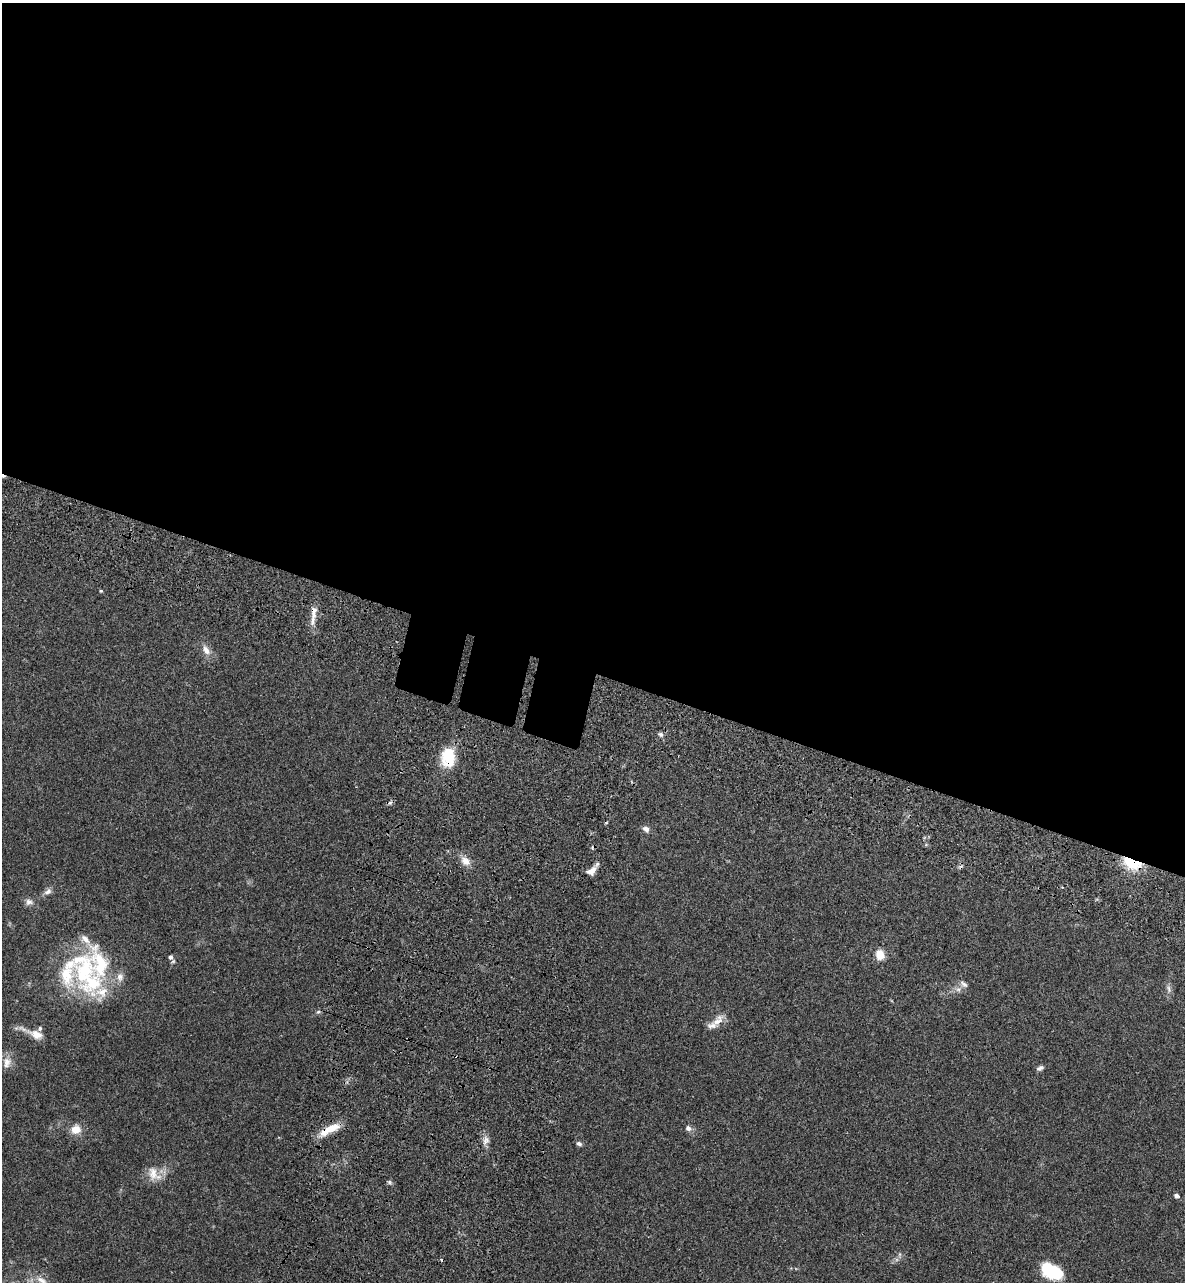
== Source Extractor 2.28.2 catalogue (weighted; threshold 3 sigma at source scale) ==
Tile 3 of 4 x 4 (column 3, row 1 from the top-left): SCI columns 2690-3872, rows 4028-5307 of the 5496 x 5492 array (HDU 1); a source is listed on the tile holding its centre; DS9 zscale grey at full resolution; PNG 1187 x 1284 px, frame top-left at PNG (2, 3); no overlay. Shown black and unused: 54% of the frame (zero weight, under 3 of 4 exposures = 13% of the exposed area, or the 3 px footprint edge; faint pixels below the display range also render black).
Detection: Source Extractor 2.28.2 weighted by HDU 2 'WHT'; one run over the whole footprint, this tile lists its part. Background 0.0647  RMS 0.0058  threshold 0.0259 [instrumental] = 3 sigma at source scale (4.5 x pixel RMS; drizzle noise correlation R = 1.50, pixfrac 1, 0.05/0.05 arcsec/px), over >= 5 px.
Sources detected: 46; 5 cosmic-ray / hot-pixel residue — not listed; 7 inside a brighter listed object's ellipse — not listed separately; the other 34 listed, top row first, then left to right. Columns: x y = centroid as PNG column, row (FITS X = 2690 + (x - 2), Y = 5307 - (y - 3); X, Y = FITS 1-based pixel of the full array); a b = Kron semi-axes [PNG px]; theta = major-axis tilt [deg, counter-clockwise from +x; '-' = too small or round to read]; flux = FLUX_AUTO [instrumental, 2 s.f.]
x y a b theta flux
101 591 4 4 - 0.66
313 614 30 7 83 6.2
206 650 15 8 -56 4.5
661 734 7 6 - 1.5
448 757 25 18 89 18
390 803 6 5 - 1.1
646 829 10 7 -35 2.4
465 861 13 10 -44 5.1
1132 863 21 11 -23 21
592 871 13 9 39 4.3
48 891 11 7 32 2.5
29 902 11 9 -5 2.7
880 955 9 8 - 8.2
170 957 7 6 - 1.7
84 971 43 21 79 45
958 989 9 8 - 2.6
1168 989 12 6 -73 2.3
102 992 43 20 12 19
318 1012 6 5 - 0.97
718 1021 22 10 46 6.1
36 1034 22 10 -20 6.9
7 1063 18 12 75 5.7
1040 1068 9 5 22 1.6
688 1128 8 7 - 2.1
76 1129 13 11 15 6.6
329 1129 31 9 27 10
486 1140 14 8 74 3.3
579 1144 7 5 -16 1.6
153 1173 20 13 -81 7.9
389 1182 6 5 - 1
1176 1195 5 4 - 2.1
899 1255 7 4 71 0.97
1051 1271 23 13 -27 26
41 1280 17 7 -28 4.7
Overlapping masked pixels (flux is a lower limit): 5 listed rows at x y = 313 614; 448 757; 1132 863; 592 871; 329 1129